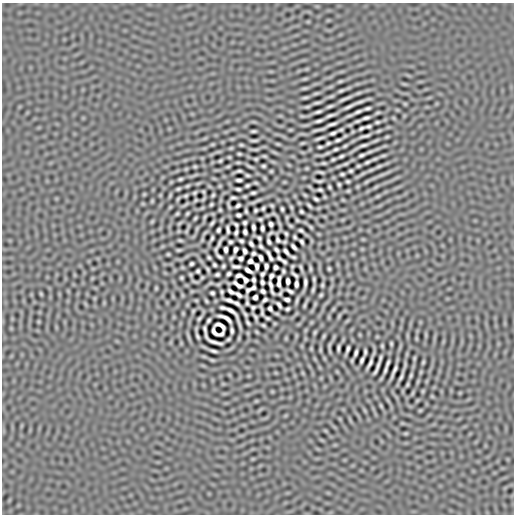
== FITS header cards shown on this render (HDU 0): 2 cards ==
NAXIS1  =                  512
NAXIS2  =                  512

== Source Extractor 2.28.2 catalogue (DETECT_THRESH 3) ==
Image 512 x 512 px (HDU 0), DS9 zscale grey, 1 PNG px = 1 image px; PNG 516 x 516 px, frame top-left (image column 1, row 512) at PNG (2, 3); no overlay
Background 3.92e-07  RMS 2.3e-05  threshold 6.98e-05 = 3 sigma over >= 5 px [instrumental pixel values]
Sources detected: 291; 2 with non-positive FLUX_AUTO (blend fragments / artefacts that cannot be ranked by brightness) are not listed; the other 289 listed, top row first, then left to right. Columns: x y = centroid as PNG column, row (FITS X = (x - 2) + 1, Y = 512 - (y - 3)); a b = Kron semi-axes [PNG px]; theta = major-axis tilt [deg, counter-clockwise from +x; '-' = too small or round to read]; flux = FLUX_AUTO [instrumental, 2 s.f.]
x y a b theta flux
305 79 8 4 9 1.7e-03
340 81 4 2 - 1.9e-03
304 88 10 3 6 2.5e-03
341 90 7 3 25 2.9e-03
316 93 8 3 6 2.1e-03
305 97 8 2 5 2.7e-03
345 99 12 2 23 5.1e-03
317 103 7 2 8 2.9e-03
405 104 4 4 - 1.7e-03
330 106 6 2 17 2.9e-03
349 106 12 2 27 6.0e-03
307 107 4 2 - 2.0e-03
367 108 6 2 13 3.2e-03
318 112 7 2 20 3.6e-03
358 112 8 3 24 4.5e-03
378 113 6 3 21 2.2e-03
330 115 9 2 18 4.4e-03
366 118 7 3 15 3.9e-03
394 118 6 3 -71 1.3e-03
319 121 8 2 18 4.1e-03
357 121 5 2 - 2.6e-03
377 122 4 3 - 2.4e-03
332 124 11 2 20 5.4e-03
368 126 5 3 - 2.7e-03
362 128 6 3 26 2.9e-03
290 130 6 3 18 1.3e-03
341 130 4 2 - 2.0e-03
253 131 5 3 - 2.6e-03
378 131 4 2 - 1.8e-03
333 133 6 3 22 3.6e-03
365 136 10 2 15 4.3e-03
387 137 4 2 - 1.8e-03
319 138 9 2 17 3.8e-03
254 140 7 2 -1 2.8e-03
338 140 6 3 12 3.1e-03
328 143 4 3 - 2.4e-03
212 144 6 3 8 1.6e-03
278 144 4 2 - 1.8e-03
241 145 3 2 - 1.8e-03
345 146 4 2 - 2.0e-03
362 146 13 2 22 5.9e-03
320 147 5 3 - 2.5e-03
231 148 3 2 - 1.6e-03
255 149 8 2 -3 2.3e-03
336 149 5 2 - 2.6e-03
218 152 7 4 18 1.7e-03
370 152 10 3 22 3.4e-03
239 154 4 3 - 2.0e-03
362 155 6 3 18 3.0e-03
383 155 9 3 11 2.0e-03
264 156 4 2 - 1.9e-03
341 156 5 2 - 2.7e-03
229 157 3 3 - 1.5e-03
256 159 4 3 - 1.9e-03
333 159 4 2 - 2.0e-03
220 161 4 3 - 2.1e-03
238 162 6 3 0 2.0e-03
367 162 5 3 - 2.9e-03
324 163 5 2 - 2.2e-03
345 164 7 3 20 2.6e-03
195 166 3 3 - 1.9e-03
228 166 5 2 - 2.0e-03
249 166 12 3 -25 2.6e-03
263 166 4 3 - 2.3e-03
358 166 4 3 - 2.0e-03
307 168 5 3 - 1.4e-03
371 170 12 4 25 3.5e-03
238 171 8 3 11 3.0e-03
271 171 3 3 - 1.6e-03
351 171 4 3 - 2.4e-03
320 172 7 2 -13 2.8e-03
342 174 4 3 - 2.4e-03
247 175 4 3 - 2.2e-03
382 175 12 3 18 4.4e-03
180 179 4 3 - 2.4e-03
239 180 6 3 0 3.6e-03
319 181 8 2 -4 3.2e-03
348 181 4 3 - 2.2e-03
366 182 8 3 40 2.3e-03
198 183 6 4 19 1.3e-03
256 183 4 2 - 1.9e-03
339 184 4 3 - 2.2e-03
187 186 4 2 - 1.8e-03
247 186 4 3 - 2.6e-03
329 187 4 3 - 2.2e-03
178 189 4 3 - 2.1e-03
238 189 5 3 - 2.9e-03
320 190 5 3 - 2.6e-03
348 191 3 3 - 1.6e-03
203 192 3 2 - 1.6e-03
195 193 4 3 - 2.1e-03
253 193 4 3 - 2.8e-03
213 195 4 3 - 2.0e-03
305 195 4 2 - 1.8e-03
186 196 4 3 - 2.1e-03
378 196 7 3 27 2.1e-03
325 197 3 2 - 1.3e-03
233 198 6 3 5 2.7e-03
203 199 5 2 - 1.8e-03
316 199 5 3 - 2.9e-03
196 200 3 2 - 1.6e-03
258 200 13 4 21 3.3e-03
343 200 6 3 -18 1.1e-03
152 201 5 3 - 1.7e-03
211 204 4 3 - 2.0e-03
185 205 10 3 34 1.8e-03
238 205 5 3 - 3.0e-03
272 205 4 3 - 1.9e-03
229 206 7 2 -74 2.3e-03
309 206 5 2 - 2.8e-03
170 207 5 3 - 1.5e-03
291 207 4 2 - 1.9e-03
202 208 6 3 18 1.3e-03
263 208 4 3 - 2.4e-03
282 209 4 3 - 2.4e-03
220 210 3 3 - 1.8e-03
256 210 4 3 - 2.2e-03
246 211 4 2 - 2.3e-03
301 211 4 3 - 2.3e-03
187 213 4 3 - 1.9e-03
177 214 4 2 - 1.8e-03
238 215 4 4 - 2.9e-03
205 217 5 2 - 2.0e-03
195 218 4 2 - 1.8e-03
260 219 4 3 - 2.2e-03
297 220 4 3 - 1.8e-03
152 221 6 3 19 1.3e-03
179 223 8 2 40 1.4e-03
212 223 6 2 48 2.7e-03
245 223 4 4 - 2.6e-03
279 223 8 3 -61 2.0e-03
271 224 5 4 - 3.5e-03
236 225 5 3 - 2.6e-03
290 226 4 2 - 1.9e-03
253 227 5 3 - 3.6e-03
311 227 4 2 - 1.9e-03
262 228 5 3 - 3.6e-03
218 230 4 3 - 2.8e-03
228 230 8 3 -81 3.2e-03
301 230 5 3 - 2.7e-03
179 231 5 3 - 1.2e-03
236 232 6 3 76 3.1e-03
245 232 5 4 - 3.4e-03
270 233 5 2 - 2.2e-03
286 234 4 3 - 2.3e-03
295 237 4 3 - 2.2e-03
212 238 5 3 - 2.5e-03
259 238 4 3 - 2.5e-03
180 240 4 2 - 1.9e-03
278 240 5 4 - 2.4e-03
241 241 4 3 - 2.6e-03
269 241 6 3 -66 3.2e-03
230 242 4 3 - 2.5e-03
285 242 3 3 - 2.0e-03
302 242 5 3 - 3.0e-03
219 244 13 2 62 4.6e-03
251 244 5 3 - 3.2e-03
261 246 5 3 - 2.6e-03
294 247 7 3 -46 3.8e-03
226 249 5 3 - 3.9e-03
178 250 4 3 - 1.9e-03
235 250 5 3 - 3.8e-03
276 250 5 3 - 3.1e-03
245 251 5 4 - 3.3e-03
286 252 7 3 -49 3.3e-03
253 253 4 3 - 2.7e-03
168 254 3 3 - 1.6e-03
219 256 7 3 -36 3.1e-03
269 256 11 3 -62 4.4e-03
260 257 6 3 -67 4.1e-03
293 257 5 2 - 2.3e-03
209 258 4 3 - 2.1e-03
231 258 5 3 - 2.3e-03
241 258 4 4 - 3.3e-03
279 258 5 3 - 1.7e-03
250 261 5 4 - 2.6e-03
284 261 5 3 - 2.6e-03
191 264 4 3 - 2.6e-03
214 265 4 3 - 2.3e-03
223 266 4 3 - 2.1e-03
236 266 8 3 -6 3.4e-03
257 266 6 3 -82 4.0e-03
266 266 5 3 - 3.7e-03
292 266 3 2 - 1.7e-03
276 267 4 4 - 3.4e-03
301 268 6 2 -70 2.5e-03
310 268 8 3 -85 2.3e-03
208 269 5 2 - 2.3e-03
329 269 4 3 - 2.0e-03
248 270 7 3 -34 5.4e-03
198 271 4 3 - 2.4e-03
283 271 4 3 - 2.4e-03
217 274 4 3 - 2.6e-03
229 274 4 3 - 2.9e-03
262 274 5 3 - 2.8e-03
239 275 6 3 5 3.2e-03
295 275 8 2 -42 2.9e-03
271 276 5 3 - 3.7e-03
202 277 3 2 - 1.6e-03
181 278 3 3 - 2.0e-03
314 279 5 2 - 2.4e-03
245 280 6 4 -56 7.9e-04
253 280 5 3 - 3.1e-03
288 281 5 3 - 4.9e-03
195 282 5 2 - 1.6e-03
262 282 5 3 - 3.2e-03
279 282 11 3 88 4.0e-03
305 283 8 3 88 4.5e-03
296 284 6 3 -90 4.3e-03
238 285 10 3 -32 3.6e-03
322 285 4 3 - 2.1e-03
271 287 14 3 -75 4.5e-03
156 288 3 3 - 1.4e-03
253 288 4 3 - 2.7e-03
313 289 6 2 74 2.7e-03
248 290 6 4 40 1.7e-03
263 291 5 4 - 3.0e-03
290 291 7 3 -30 3.5e-03
222 292 4 3 - 2.0e-03
231 292 7 3 -30 3.4e-03
212 293 4 3 - 2.6e-03
41 294 5 3 - 1.7e-03
182 295 6 4 -71 1.2e-03
238 295 7 3 -40 3.3e-03
321 295 4 3 - 2.0e-03
255 297 4 4 - 3.6e-03
287 299 5 3 - 3.7e-03
229 300 9 3 -15 5.3e-03
265 300 5 3 - 2.7e-03
297 300 6 2 74 2.5e-03
206 301 4 2 - 1.8e-03
247 302 10 2 -83 1.7e-03
236 303 7 3 -31 3.7e-03
279 305 7 3 -54 3.7e-03
305 305 5 2 - 2.2e-03
253 307 4 4 - 2.4e-03
223 308 6 3 -10 2.9e-03
270 308 5 4 - 2.8e-03
287 309 4 3 - 2.5e-03
333 309 6 3 46 1.6e-03
193 311 3 2 - 1.5e-03
262 311 10 2 -78 3.2e-03
245 314 6 2 -59 2.7e-03
339 316 7 3 54 1.8e-03
255 317 7 3 -64 3.1e-03
199 318 5 2 - 2.4e-03
225 318 15 4 -27 3.8e-03
267 318 4 2 - 2.4e-03
209 320 5 3 - 2.7e-03
248 323 5 3 - 2.7e-03
263 325 4 3 - 2.0e-03
205 329 9 3 -77 1.8e-03
232 330 6 3 -85 3.3e-03
214 332 9 4 -54 1.4e-05
315 332 4 2 - 1.9e-03
221 334 5 3 - 2.7e-03
197 336 6 2 -65 2.9e-03
324 336 6 3 67 2.0e-03
416 338 6 3 -72 1.2e-03
228 339 4 2 - 2.0e-03
214 341 20 4 -25 2.3e-03
391 343 4 3 - 1.9e-03
382 346 3 3 - 1.8e-03
329 347 10 2 -90 2.4e-03
338 348 6 3 87 3.1e-03
320 350 7 3 -82 1.9e-03
347 350 9 3 70 4.2e-03
214 351 6 2 -14 3.5e-03
365 352 6 3 86 3.0e-03
356 353 6 3 70 3.6e-03
414 358 7 3 82 1.9e-03
212 360 4 2 - 1.8e-03
362 360 6 3 67 3.6e-03
423 362 3 2 - 1.7e-03
370 363 11 3 64 5.3e-03
388 363 6 3 70 3.0e-03
378 366 9 2 74 5.5e-03
385 370 7 2 71 3.6e-03
394 371 14 2 68 6.5e-03
421 372 6 3 71 1.3e-03
303 373 6 3 -71 1.3e-03
411 375 4 2 - 2.0e-03
401 376 10 2 69 4.4e-03
418 381 6 4 72 1.3e-03
407 385 4 2 - 1.9e-03
423 391 5 3 - 1.4e-03
432 396 6 3 -19 1.2e-03
420 410 5 3 - 1.3e-03
405 433 7 3 8 1.7e-03
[2 non-positive-flux detections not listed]